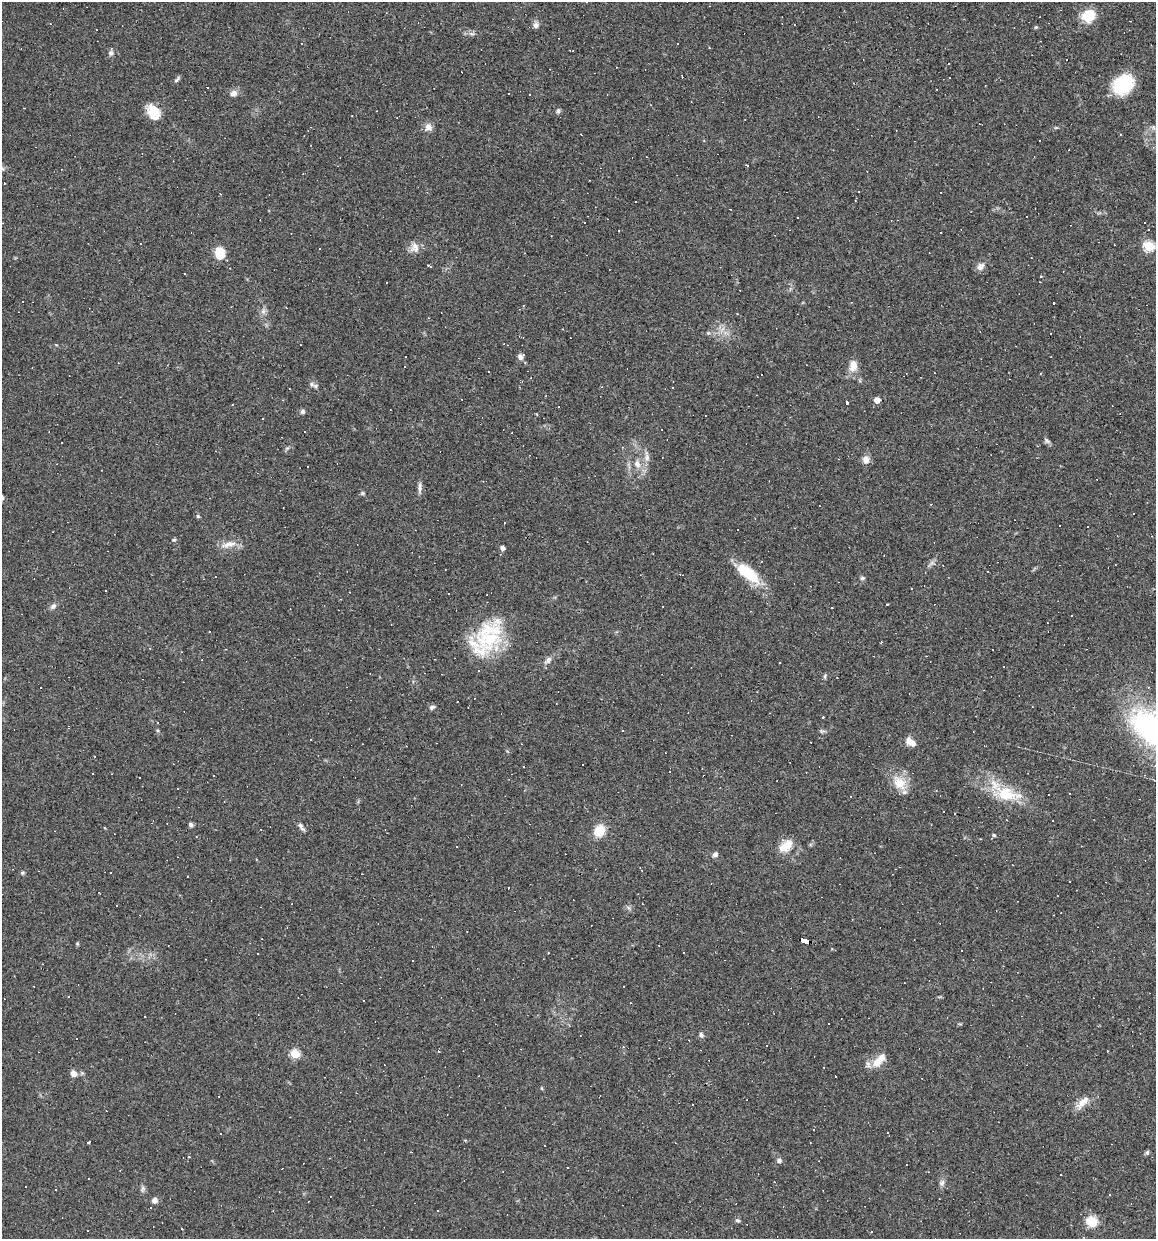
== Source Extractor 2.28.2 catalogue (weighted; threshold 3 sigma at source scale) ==
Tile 6 of 4 x 4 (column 2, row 2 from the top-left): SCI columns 1270-2423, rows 2474-3710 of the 4966 x 4946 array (HDU 1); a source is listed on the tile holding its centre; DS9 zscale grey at full resolution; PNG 1158 x 1241 px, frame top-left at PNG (2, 2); no overlay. Shown black and unused: <1% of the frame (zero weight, under 3 of 4 exposures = <1% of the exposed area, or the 3 px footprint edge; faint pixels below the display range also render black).
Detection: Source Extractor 2.28.2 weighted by HDU 2 'WHT'; one run over the whole footprint, this tile lists its part. Background 0.0623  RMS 0.005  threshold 0.0223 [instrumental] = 3 sigma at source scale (4.5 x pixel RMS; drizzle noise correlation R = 1.50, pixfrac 1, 0.05/0.05 arcsec/px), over >= 5 px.
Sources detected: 234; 116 cosmic-ray / hot-pixel residue — not listed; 4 inside a brighter listed object's ellipse — not listed separately; the other 114 listed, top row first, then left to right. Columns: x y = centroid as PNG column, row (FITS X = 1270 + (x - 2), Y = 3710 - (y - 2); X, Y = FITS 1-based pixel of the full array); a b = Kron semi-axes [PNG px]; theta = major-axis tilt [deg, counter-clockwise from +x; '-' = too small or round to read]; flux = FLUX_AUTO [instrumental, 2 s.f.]
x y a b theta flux
1088 16 16 13 35 11
536 25 8 7 - 1.8
1036 27 5 4 - 0.52
96 29 3 2 - 0.49
471 34 10 4 -14 1.3
111 53 7 6 - 1.6
177 80 10 4 47 0.98
1123 84 22 17 42 23
207 87 3 2 - 0.61
233 93 9 7 16 2.4
558 111 7 4 81 0.97
154 112 15 11 -49 10
429 127 11 7 -52 2.8
581 134 2 2 - 0.29
747 165 3 3 - 4.5
2 168 7 4 -37 0.88
859 191 3 3 - 1.4
941 192 2 2 - 0.39
635 201 3 3 - 0.9
1027 216 2 2 - 0.38
797 218 3 2 - 0.56
585 222 3 3 - 0.98
1148 229 3 2 - 0.46
619 231 3 2 - 0.43
140 244 3 2 - 0.78
1149 246 5 5 - 36
415 248 14 12 74 3.7
220 253 12 9 -84 9.5
428 265 3 3 - 6.8
980 266 12 9 49 2.5
184 273 2 2 - 0.33
22 302 2 2 - 0.39
1054 303 3 2 - 0.37
737 314 3 2 - 0.3
708 333 5 5 - 0.62
520 356 6 5 - 2.7
404 366 3 3 - 1.1
853 366 16 10 86 4.8
488 371 2 2 - 0.33
522 382 3 2 - 0.38
315 386 8 6 -1 1.3
672 387 3 2 - 0.52
877 400 4 4 - 4.4
846 403 3 3 - 13
558 406 3 2 - 0.39
302 411 6 5 - 1.1
305 432 2 2 - 0.3
1047 441 7 5 -45 1.1
61 443 3 3 - 0.87
647 457 15 6 -82 2.8
866 459 10 8 90 3.1
637 464 11 8 -61 3.3
420 487 14 6 86 1.9
362 493 5 5 - 0.69
198 516 6 5 - 0.67
174 540 6 4 6 0.65
229 544 21 8 13 4.9
502 548 5 4 - 1.9
987 572 3 2 - 0.36
748 573 32 13 -39 17
862 578 6 5 - 0.87
53 606 7 6 - 1.8
831 608 3 3 - 0.94
489 639 41 28 12 35
548 660 12 7 51 2.1
1003 666 2 2 - 0.33
479 671 3 2 - 0.37
825 676 7 4 -83 0.68
457 701 3 2 - 0.53
432 707 8 6 27 1.1
1151 728 56 35 -41 83
822 731 8 5 0 0.9
909 741 9 8 - 3.6
811 742 3 2 - 0.5
94 756 3 2 - 0.33
140 777 3 3 - 0.86
899 783 21 15 -52 9.1
1006 794 45 20 -28 21
191 824 6 5 - 1.1
302 829 9 6 -38 1.5
600 831 12 10 55 9.5
994 835 5 4 - 0.67
786 846 19 11 42 7
715 855 7 5 25 1.3
641 870 4 2 - 0.79
22 873 6 4 46 0.68
111 873 3 3 - 1.4
1057 896 3 2 - 0.44
852 919 3 2 - 0.45
805 941 9 4 -15 200
684 952 2 2 - 0.36
363 1001 3 3 - 1.6
701 1035 7 5 -64 1.2
295 1054 5 5 - 21
879 1060 25 9 46 6.7
74 1073 8 7 - 3
219 1096 3 3 - 25
1083 1102 21 9 46 5.1
90 1142 3 3 - 38
411 1152 2 2 - 0.37
1147 1152 7 5 69 0.82
779 1160 6 5 - 1.3
907 1164 2 2 - 0.38
1061 1175 3 3 - 1.3
89 1179 2 2 - 0.35
942 1183 9 6 50 1.5
143 1188 9 4 90 1.2
1109 1195 3 3 - 0.91
155 1200 7 6 - 2
438 1210 2 2 - 0.42
738 1221 6 4 -5 0.87
1091 1221 14 12 -31 7.6
182 1229 3 2 - 0.68
87 1231 2 2 - 0.44
Overlapping masked pixels (flux is a lower limit): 1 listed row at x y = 805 941
Isophote crosses this tile's border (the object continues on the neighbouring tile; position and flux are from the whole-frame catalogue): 2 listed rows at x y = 2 168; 1151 728
Unlisted compact peaks at least as high as the median listed source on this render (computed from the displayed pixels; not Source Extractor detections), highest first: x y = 77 943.